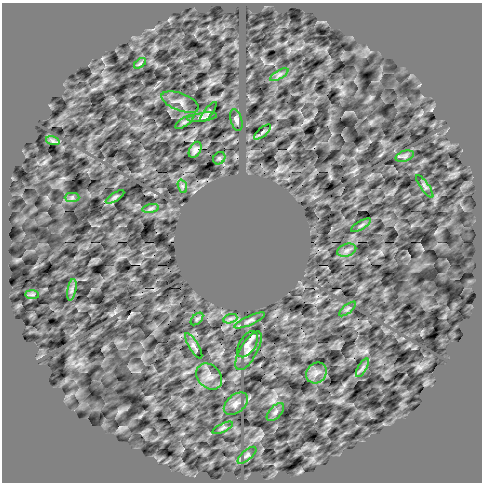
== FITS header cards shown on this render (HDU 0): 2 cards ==
NAXIS1  =                  480 /
NAXIS2  =                  480 /

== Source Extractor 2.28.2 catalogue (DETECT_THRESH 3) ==
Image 480 x 480 px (HDU 0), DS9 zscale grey, 1 PNG px = 1 image px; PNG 484 x 484 px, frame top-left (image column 1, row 480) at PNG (2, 3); each listed source drawn as its Kron ellipse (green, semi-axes under 4 px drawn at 4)
Background 0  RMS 52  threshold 157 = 3 sigma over >= 5 px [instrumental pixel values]
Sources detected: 35; all 35 listed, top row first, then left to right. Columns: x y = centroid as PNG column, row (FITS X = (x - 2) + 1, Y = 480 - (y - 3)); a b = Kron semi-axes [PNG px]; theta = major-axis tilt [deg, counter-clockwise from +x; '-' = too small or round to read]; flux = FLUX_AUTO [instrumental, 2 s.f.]
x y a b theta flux
140 63 7 3 37 4700
279 75 10 4 30 10000
180 102 19 8 -21 19000
209 112 12 3 52 4900
202 117 15 3 8 8000
236 120 11 5 -73 9700
184 122 10 4 33 7500
262 132 10 3 40 7700
53 141 7 4 -18 6800
195 150 9 5 62 12000
405 156 9 5 19 9900
219 158 7 5 46 6800
182 186 7 4 -71 6700
425 186 14 3 -55 7600
72 197 7 4 1 6900
115 197 10 4 32 7900
151 209 8 4 9 6700
361 225 11 3 30 7000
347 250 10 6 19 13000
72 290 11 3 79 9400
32 295 7 4 0 6900
348 309 10 3 40 6300
197 319 7 4 45 6200
230 319 7 4 18 8300
250 320 17 4 24 11000
247 344 14 8 58 17000
194 346 15 5 -59 11000
249 351 22 8 60 29000
362 368 10 4 60 9700
316 373 11 9 48 21000
209 376 14 11 -45 28000
236 404 14 9 41 21000
275 412 11 5 47 10000
223 428 11 4 25 7900
247 455 11 5 41 9000